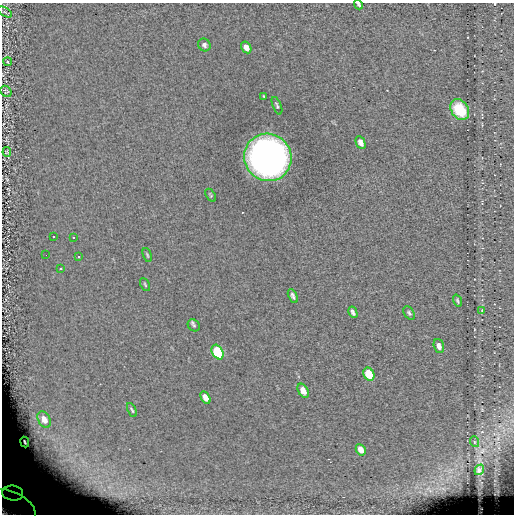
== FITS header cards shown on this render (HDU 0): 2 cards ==
NAXIS1  =                  512 / length of data axis 1
NAXIS2  =                  512 / length of data axis 2

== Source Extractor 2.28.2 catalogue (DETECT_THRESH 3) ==
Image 512 x 512 px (HDU 0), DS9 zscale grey, 1 PNG px = 1 image px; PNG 516 x 516 px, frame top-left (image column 1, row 512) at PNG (2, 3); each listed source drawn as its Kron ellipse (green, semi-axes under 4 px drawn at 4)
Background 0.137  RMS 7.8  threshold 23.5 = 3 sigma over >= 5 px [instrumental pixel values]
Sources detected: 40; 1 with non-positive FLUX_AUTO (blend fragments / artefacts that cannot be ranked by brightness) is neither listed nor drawn; the other 39 listed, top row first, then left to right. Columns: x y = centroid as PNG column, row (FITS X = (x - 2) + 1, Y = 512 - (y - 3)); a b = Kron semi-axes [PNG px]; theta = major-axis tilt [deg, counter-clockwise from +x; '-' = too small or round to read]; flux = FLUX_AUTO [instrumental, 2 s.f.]
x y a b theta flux
359 5 5 3 - 1000
5 12 8 3 -32 570
204 45 7 6 - 1400
246 47 6 5 - 2900
8 62 4 3 - 490
6 91 6 5 - 720
264 96 3 2 - 440
277 106 9 4 -68 970
460 110 11 8 -57 21000
361 142 7 4 -65 2300
7 152 5 3 - 460
268 157 24 23 - 290000
211 195 7 4 -57 670
53 236 3 3 - 13000
73 238 3 3 - 13000
46 255 2 2 - 13000
147 255 7 3 -72 680
79 257 3 3 - 13000
61 269 3 3 - 13000
145 285 7 3 -63 600
293 296 7 4 -66 1400
457 301 6 3 -70 750
482 310 4 4 - 440
353 312 6 3 -62 1200
409 313 7 5 -58 1100
194 325 6 5 - 1100
439 346 7 5 -73 2400
218 352 8 5 -60 49000
369 374 7 5 -62 16000
303 391 7 5 -60 4700
205 398 7 4 -61 4700
132 410 7 3 -62 840
44 420 9 6 -63 6200
25 442 5 3 - 1400
475 442 5 3 - 490
361 450 6 4 -61 4900
479 470 6 4 52 1500
13 493 10 7 -7 1400
10 508 27 16 -25 68000
At the frame edge (FLAGS 8, measured only in part): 2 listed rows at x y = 359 5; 10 508
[1 non-positive-flux detection neither listed nor drawn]